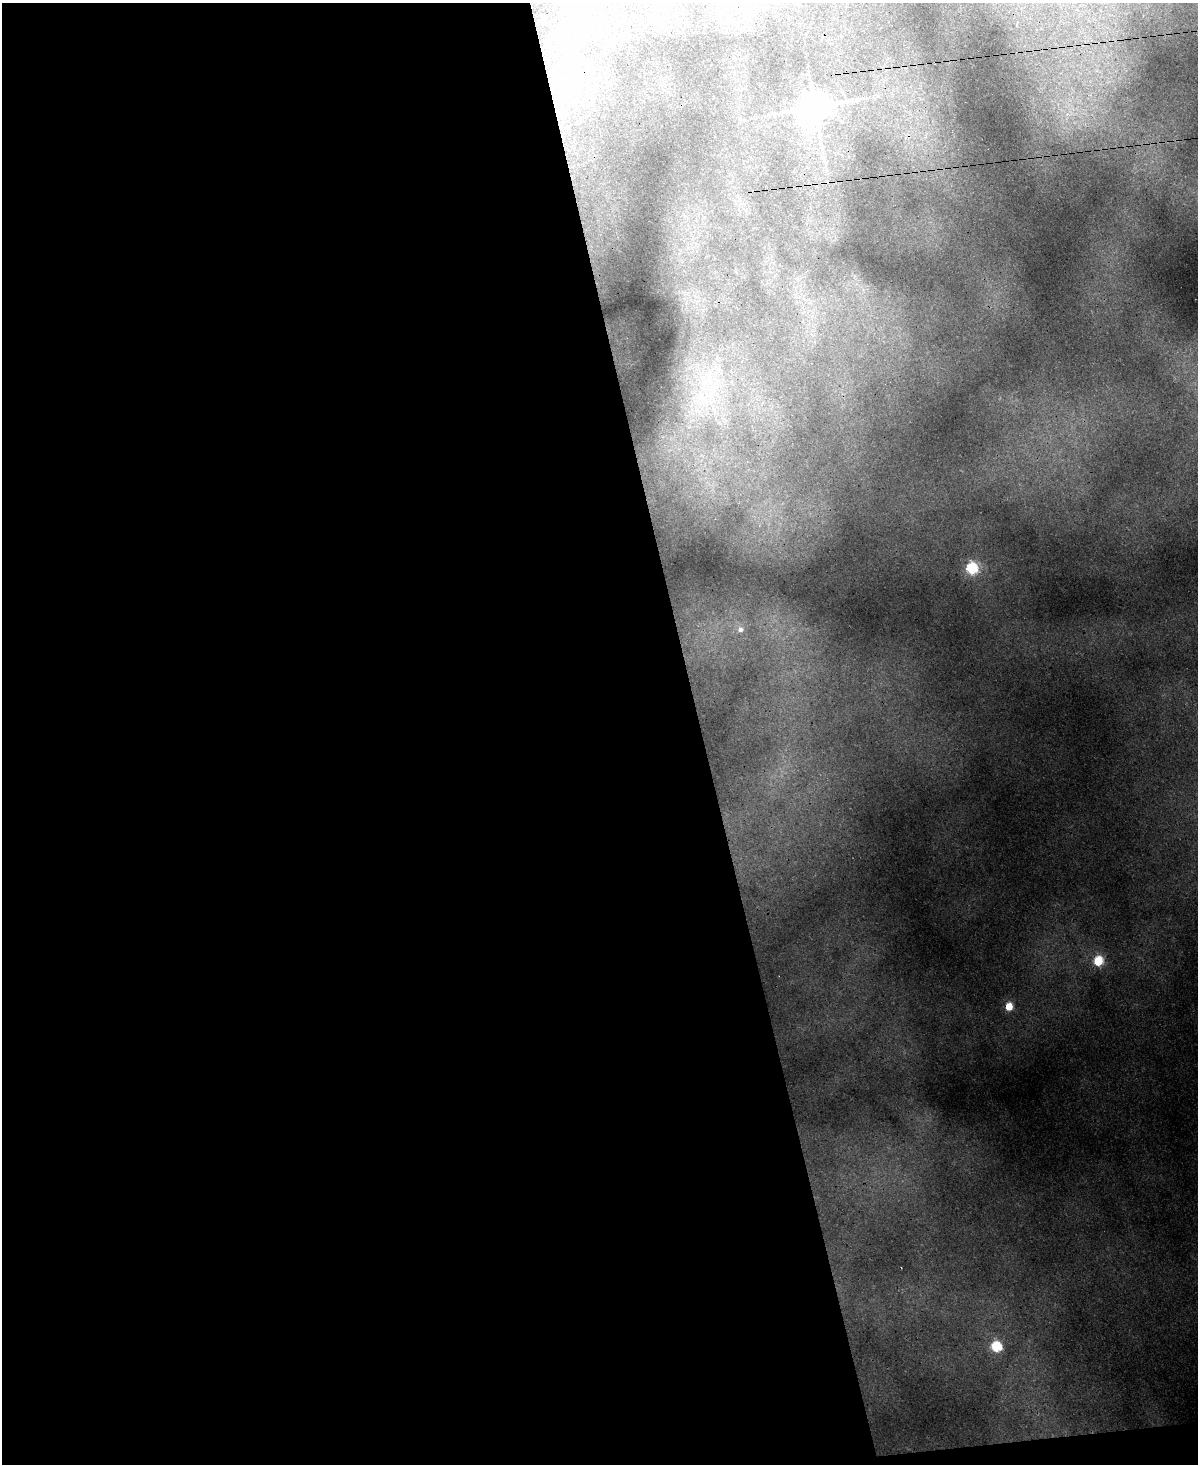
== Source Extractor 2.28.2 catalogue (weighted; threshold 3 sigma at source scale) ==
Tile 9 of 4 x 3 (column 1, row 3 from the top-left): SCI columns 119-1314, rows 363-1824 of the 5022 x 4996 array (HDU 1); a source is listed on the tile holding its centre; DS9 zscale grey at full resolution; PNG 1200 x 1466 px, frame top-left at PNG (2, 3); no overlay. Shown black and unused: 59% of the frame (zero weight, under 3 of 4 exposures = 12% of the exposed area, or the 3 px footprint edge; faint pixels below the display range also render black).
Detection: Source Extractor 2.28.2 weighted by HDU 2 'WHT'; one run over the whole footprint, this tile lists its part. Background 0.0188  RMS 0.003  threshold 0.0135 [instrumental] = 3 sigma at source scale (4.5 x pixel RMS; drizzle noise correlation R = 1.50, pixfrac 1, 0.05/0.05 arcsec/px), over >= 5 px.
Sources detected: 8; all 8 listed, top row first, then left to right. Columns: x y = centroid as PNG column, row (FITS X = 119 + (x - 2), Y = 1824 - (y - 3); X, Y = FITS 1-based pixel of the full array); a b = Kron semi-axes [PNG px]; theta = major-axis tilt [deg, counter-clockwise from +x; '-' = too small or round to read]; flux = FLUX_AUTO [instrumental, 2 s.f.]
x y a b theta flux
543 19 5 4 - 5.1
815 107 9 8 - 610
703 397 45 35 -10 34
972 568 6 6 - 41
740 630 8 7 - 1.7
1098 961 6 5 - 23
1009 1007 5 5 - 12
996 1347 6 6 - 28